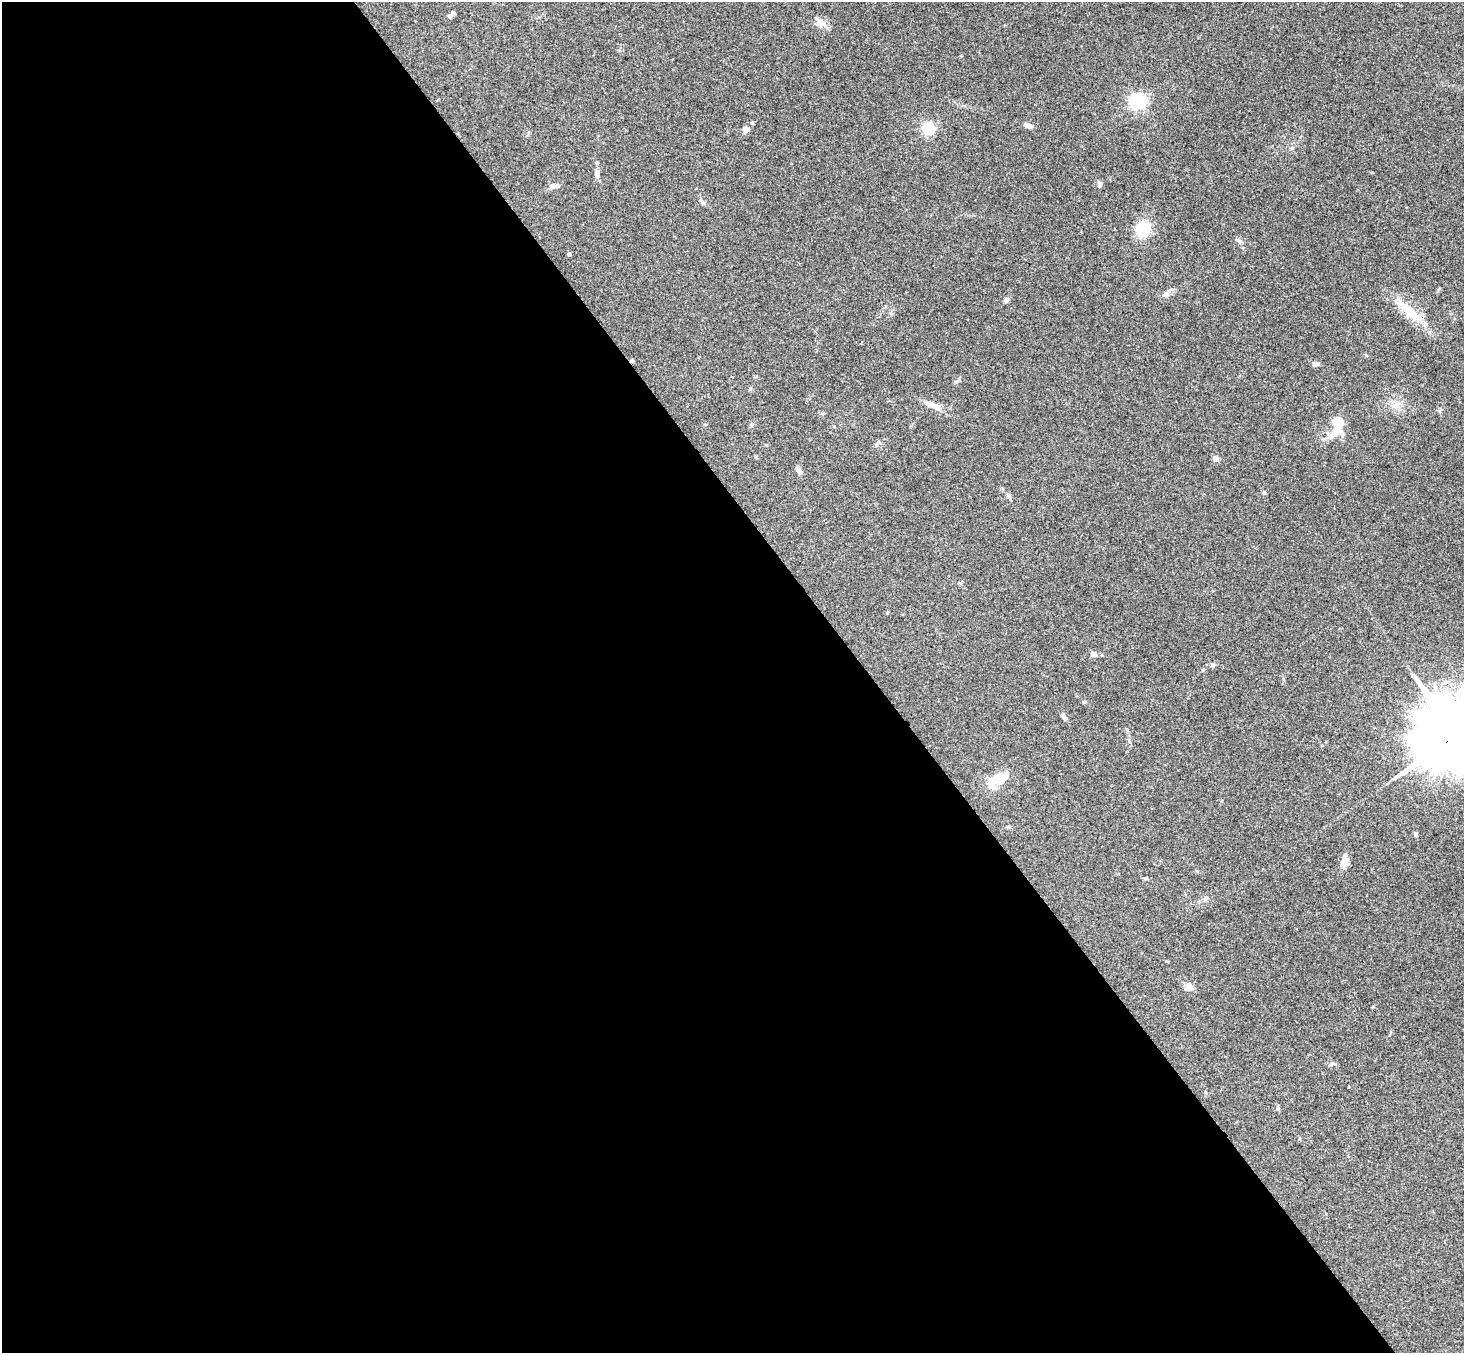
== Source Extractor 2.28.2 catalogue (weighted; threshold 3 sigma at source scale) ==
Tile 9 of 4 x 4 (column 1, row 3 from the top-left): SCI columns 53-1514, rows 1682-3032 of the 5948 x 5929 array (HDU 1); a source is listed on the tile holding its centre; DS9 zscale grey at full resolution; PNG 1466 x 1355 px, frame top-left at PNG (2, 2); no overlay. Shown black and unused: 60% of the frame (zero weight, under 3 of 4 exposures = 6% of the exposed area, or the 3 px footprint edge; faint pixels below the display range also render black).
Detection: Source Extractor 2.28.2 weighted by HDU 2 'WHT'; one run over the whole footprint, this tile lists its part. Background 0.204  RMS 0.0082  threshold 0.0368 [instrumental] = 3 sigma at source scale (4.5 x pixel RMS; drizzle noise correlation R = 1.50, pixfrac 1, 0.05/0.05 arcsec/px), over >= 5 px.
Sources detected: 41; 1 inside a brighter object's white glare — not listed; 1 inside a brighter listed object's ellipse — not listed separately; the other 39 listed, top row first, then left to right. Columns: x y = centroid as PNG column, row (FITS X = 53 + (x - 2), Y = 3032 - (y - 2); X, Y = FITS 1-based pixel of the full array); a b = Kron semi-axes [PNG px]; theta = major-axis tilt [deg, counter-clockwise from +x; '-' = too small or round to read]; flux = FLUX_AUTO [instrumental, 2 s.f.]
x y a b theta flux
450 16 5 5 - 2
821 23 15 10 -28 5.9
1138 101 6 6 - 260
1028 126 13 5 -20 3.3
745 129 8 7 - 3.4
928 129 5 5 - 120
597 174 12 6 89 3.2
1100 184 9 5 -89 1.7
554 186 14 6 -1 3.3
703 202 9 4 -51 1.7
1143 229 14 12 76 27
1240 241 8 5 -50 2.3
569 254 4 3 - 1.6
1166 294 10 7 26 3.6
1007 300 7 5 48 1.9
1410 312 51 11 -44 22
632 361 6 3 -18 0.88
1315 364 9 5 18 2.1
750 389 5 5 - 1.1
1397 404 12 4 32 3
934 406 22 7 -25 7.4
823 413 7 4 1 1
1338 423 5 5 - 46
1334 434 27 13 21 11
1216 459 4 4 - 9.9
798 470 9 6 -43 2.3
1264 492 6 4 -19 0.89
1093 654 4 4 - 8
1213 665 5 5 - 1.3
1084 702 5 4 - 0.93
1064 717 10 5 -53 2.2
1457 735 26 18 27 12000
991 784 16 12 88 11
1416 834 6 5 - 1.3
1345 862 8 7 - 9
1145 878 5 4 - 0.88
1206 898 8 5 14 1.9
1188 986 11 10 - 4.1
1332 1063 6 5 - 1.5
Overlapping masked pixels (flux is a lower limit): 2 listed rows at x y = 632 361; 1457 735
Isophote crosses this tile's border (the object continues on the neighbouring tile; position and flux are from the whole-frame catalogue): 1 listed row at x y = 1457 735
Unlisted compact peaks at least as high as the median listed source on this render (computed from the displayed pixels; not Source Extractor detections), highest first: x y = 956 382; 887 613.